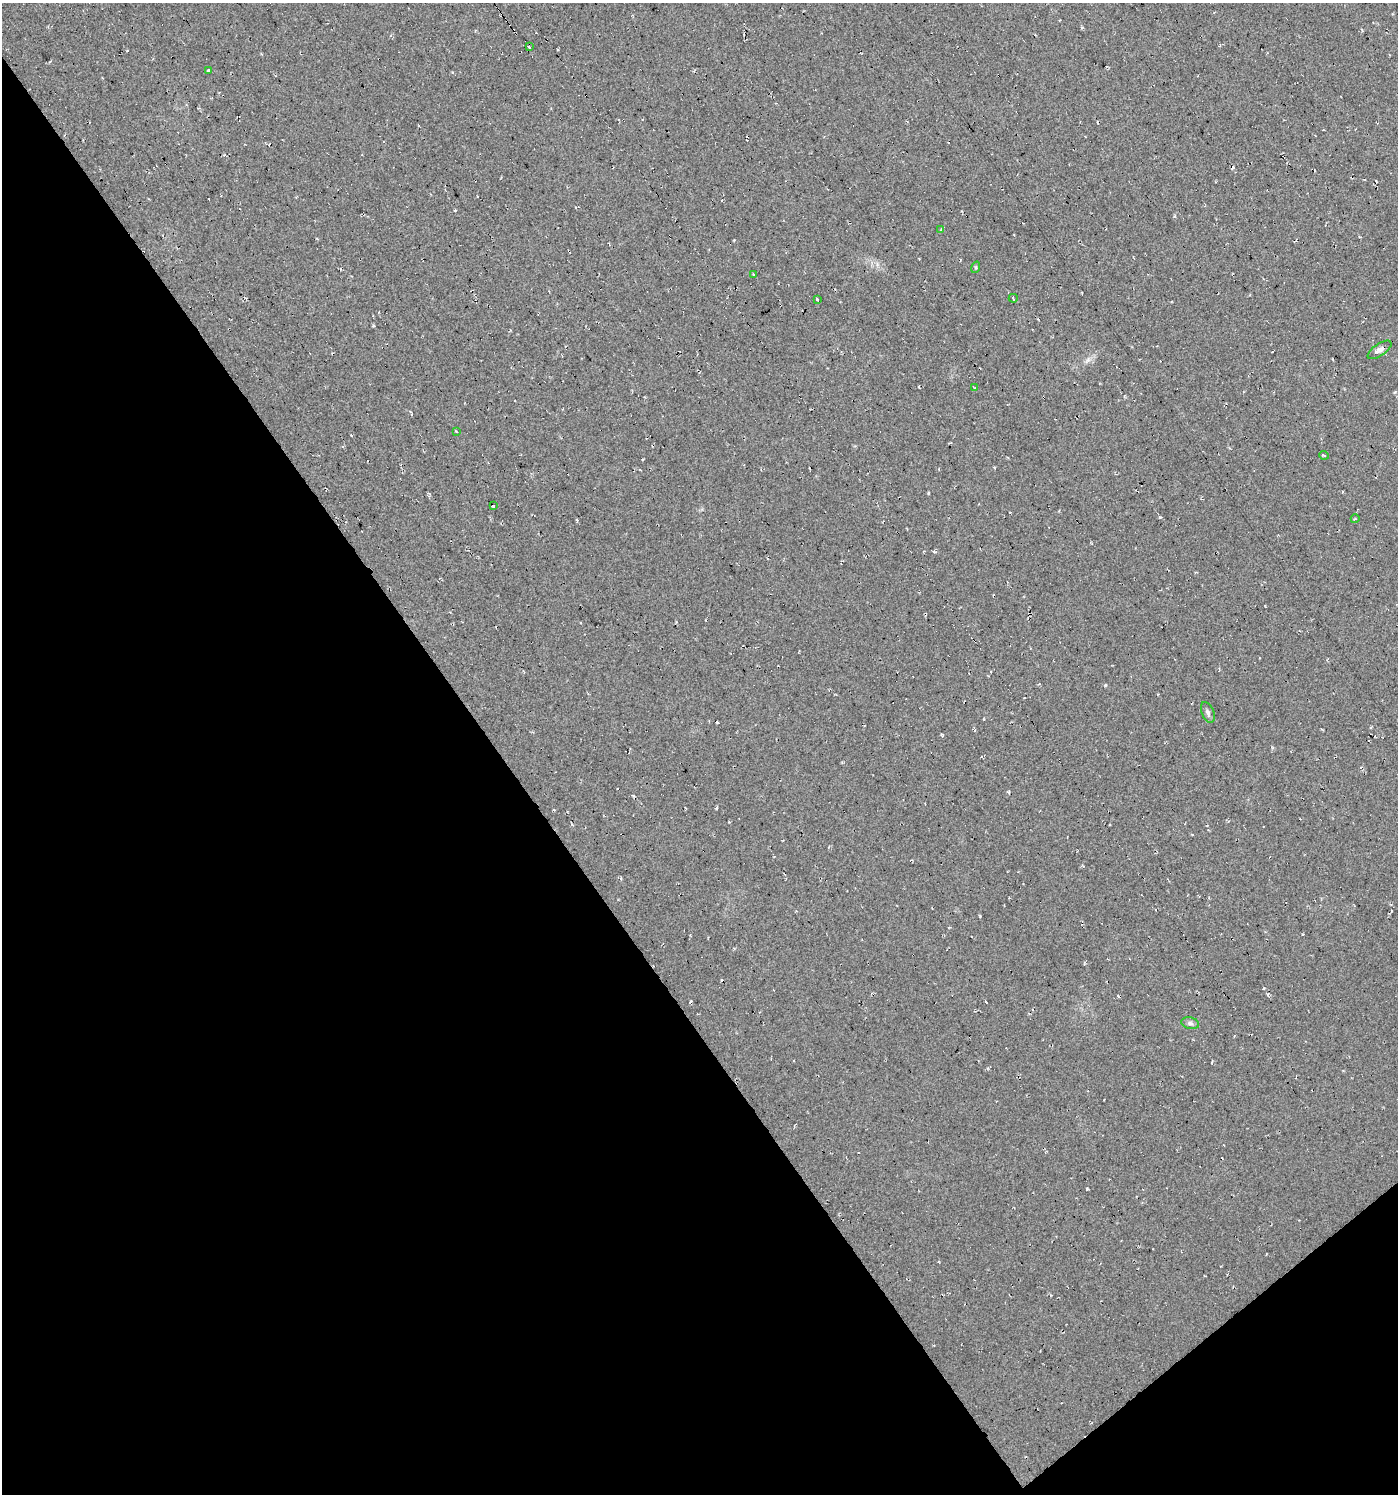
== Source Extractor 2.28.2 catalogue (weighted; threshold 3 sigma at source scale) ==
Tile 14 of 4 x 4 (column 2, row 4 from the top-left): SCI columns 1526-2921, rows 1-1492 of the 5906 x 5968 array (HDU 1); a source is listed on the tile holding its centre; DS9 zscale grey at full resolution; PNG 1400 x 1496 px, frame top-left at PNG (2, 3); each listed source drawn as its Kron ellipse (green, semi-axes under 4 px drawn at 4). Shown black and unused: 38% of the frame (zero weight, under 2 of 3 exposures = <1% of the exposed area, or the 3 px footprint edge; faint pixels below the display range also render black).
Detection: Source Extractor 2.28.2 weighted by HDU 2 'WHT'; one run over the whole footprint, this tile lists its part. Background 0.03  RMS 0.013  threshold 0.0577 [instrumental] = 3 sigma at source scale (4.5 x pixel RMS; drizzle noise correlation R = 1.50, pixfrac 1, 0.0396/0.0396 arcsec/px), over >= 5 px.
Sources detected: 20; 5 cosmic-ray / hot-pixel residue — neither listed nor drawn; the other 15 listed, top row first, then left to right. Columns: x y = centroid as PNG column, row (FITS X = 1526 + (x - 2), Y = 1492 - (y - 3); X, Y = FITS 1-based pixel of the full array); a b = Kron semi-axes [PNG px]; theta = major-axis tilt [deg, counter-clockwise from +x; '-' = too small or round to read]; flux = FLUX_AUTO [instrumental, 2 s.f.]
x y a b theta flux
529 47 4 3 - 8.1
209 70 4 3 - 54
941 230 4 2 - 1.3
976 267 6 4 72 1.5
753 275 4 3 - 1
1013 298 4 3 - 22
817 300 3 3 - 13
1380 350 14 6 34 5.8
975 388 3 3 - 3.3
456 431 3 2 - 2.3
1324 455 5 3 - 1.4
493 506 3 3 - 13
1355 519 4 3 - 1.2
1208 712 11 6 -68 4.1
1190 1023 9 5 -11 3.6
Unlisted compact peaks at least as high as the median listed source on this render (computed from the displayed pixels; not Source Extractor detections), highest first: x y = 1160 517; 980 916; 1105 685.